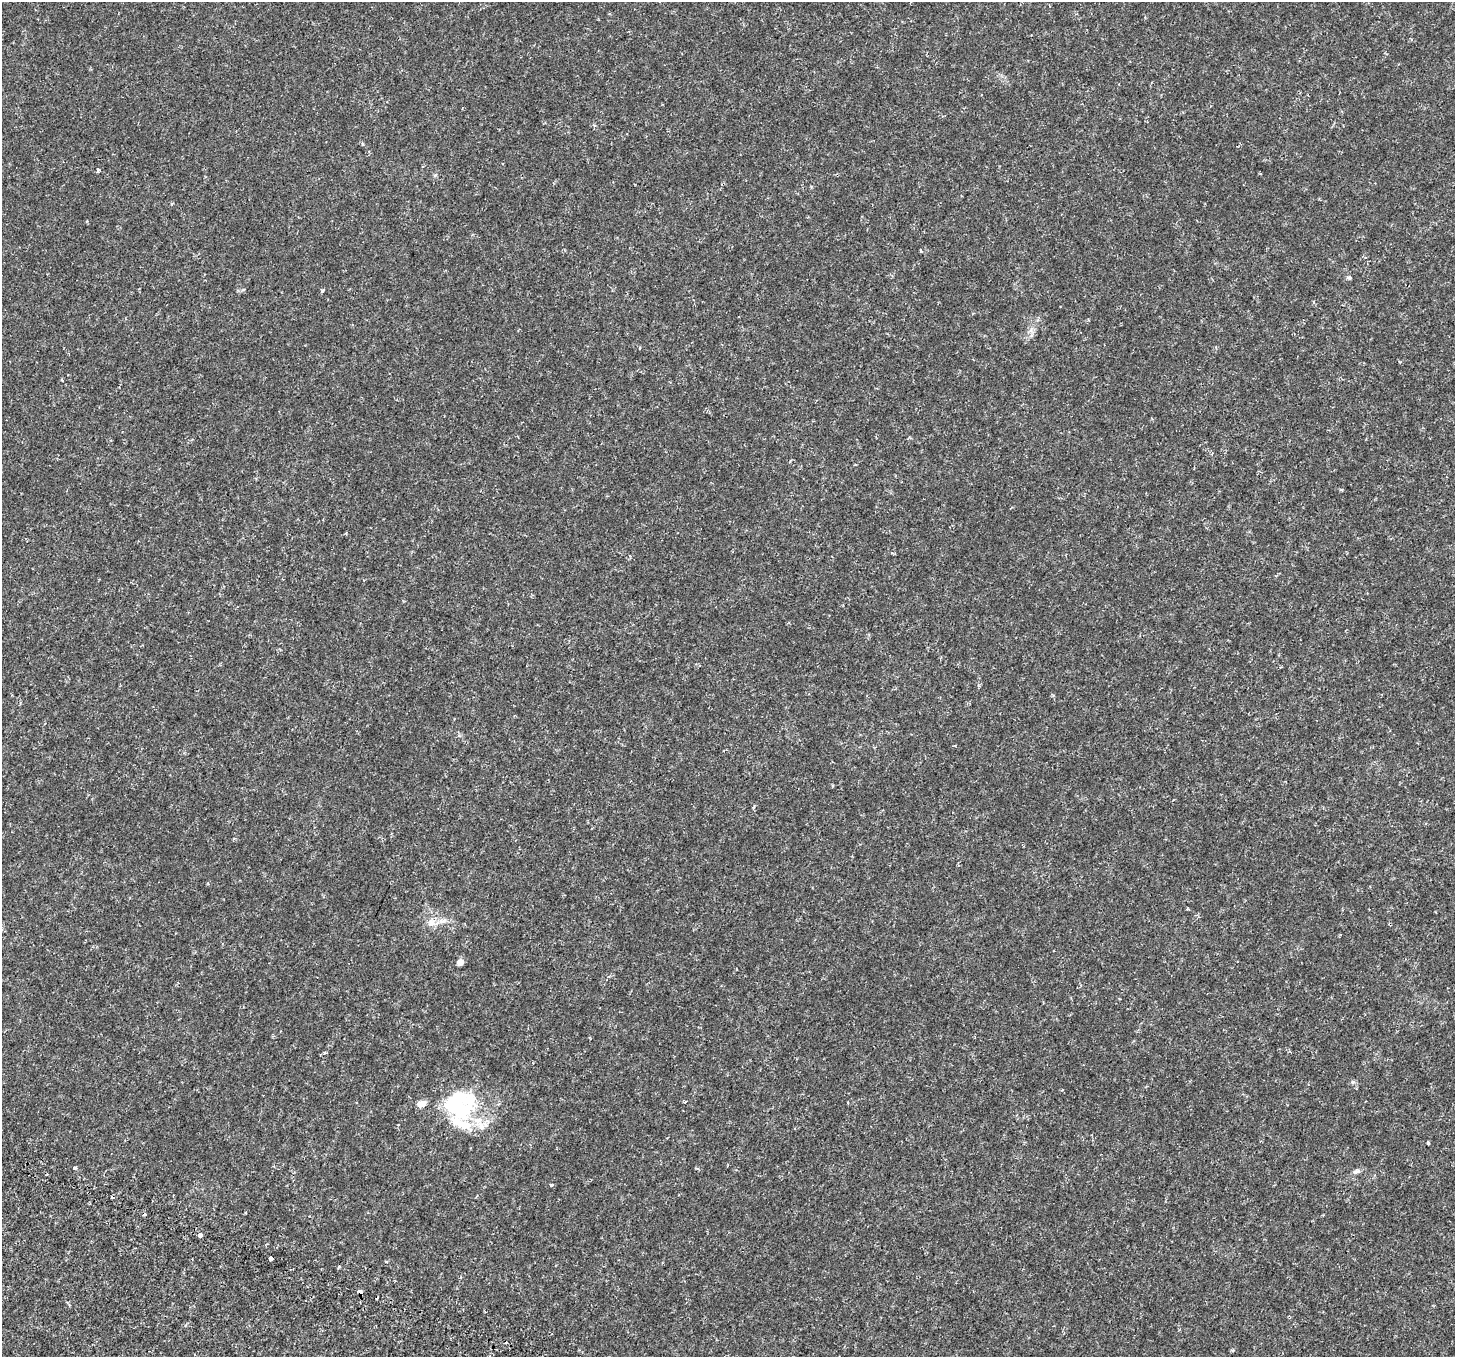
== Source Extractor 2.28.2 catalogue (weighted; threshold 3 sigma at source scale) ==
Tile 7 of 4 x 4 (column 3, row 2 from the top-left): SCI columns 3091-4543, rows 3177-4531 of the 6180 x 6285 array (HDU 1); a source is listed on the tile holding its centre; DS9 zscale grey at full resolution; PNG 1457 x 1359 px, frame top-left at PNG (2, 2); no overlay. Shown black and unused: <1% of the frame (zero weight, under 2 of 4 exposures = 6% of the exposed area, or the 3 px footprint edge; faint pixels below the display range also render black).
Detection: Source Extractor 2.28.2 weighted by HDU 2 'WHT'; one run over the whole footprint, this tile lists its part. Background 2.09e-04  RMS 9.5e-04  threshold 0.00428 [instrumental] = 3 sigma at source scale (4.5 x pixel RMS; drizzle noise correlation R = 1.50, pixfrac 1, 0.0396/0.0396 arcsec/px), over >= 5 px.
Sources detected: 27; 3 inside a brighter object's white glare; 2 cosmic-ray / hot-pixel residue — not listed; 3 inside a brighter listed object's ellipse — not listed separately; the other 19 listed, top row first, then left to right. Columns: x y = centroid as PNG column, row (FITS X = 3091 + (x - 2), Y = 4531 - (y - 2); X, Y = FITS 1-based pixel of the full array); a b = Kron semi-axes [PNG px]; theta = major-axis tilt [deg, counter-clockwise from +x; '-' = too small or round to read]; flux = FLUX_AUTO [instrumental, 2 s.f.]
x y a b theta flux
98 170 4 3 - 0.14
921 251 4 3 - 0.081
1349 278 5 5 - 0.13
323 290 4 3 - 0.1
443 921 7 5 33 0.21
431 922 9 8 - 0.42
460 962 7 6 - 0.39
1353 1082 6 4 42 0.11
454 1103 22 21 - 4.2
421 1104 10 7 5 0.58
465 1125 22 10 2 1.4
1428 1143 3 3 - 0.1
75 1168 4 3 - 0.18
1356 1171 10 5 18 0.22
551 1185 4 3 - 0.15
200 1235 4 3 - 1.4
270 1258 4 3 - 1
339 1266 4 3 - 0.083
360 1292 5 3 - 0.74
Overlapping masked pixels (flux is a lower limit): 1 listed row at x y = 360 1292